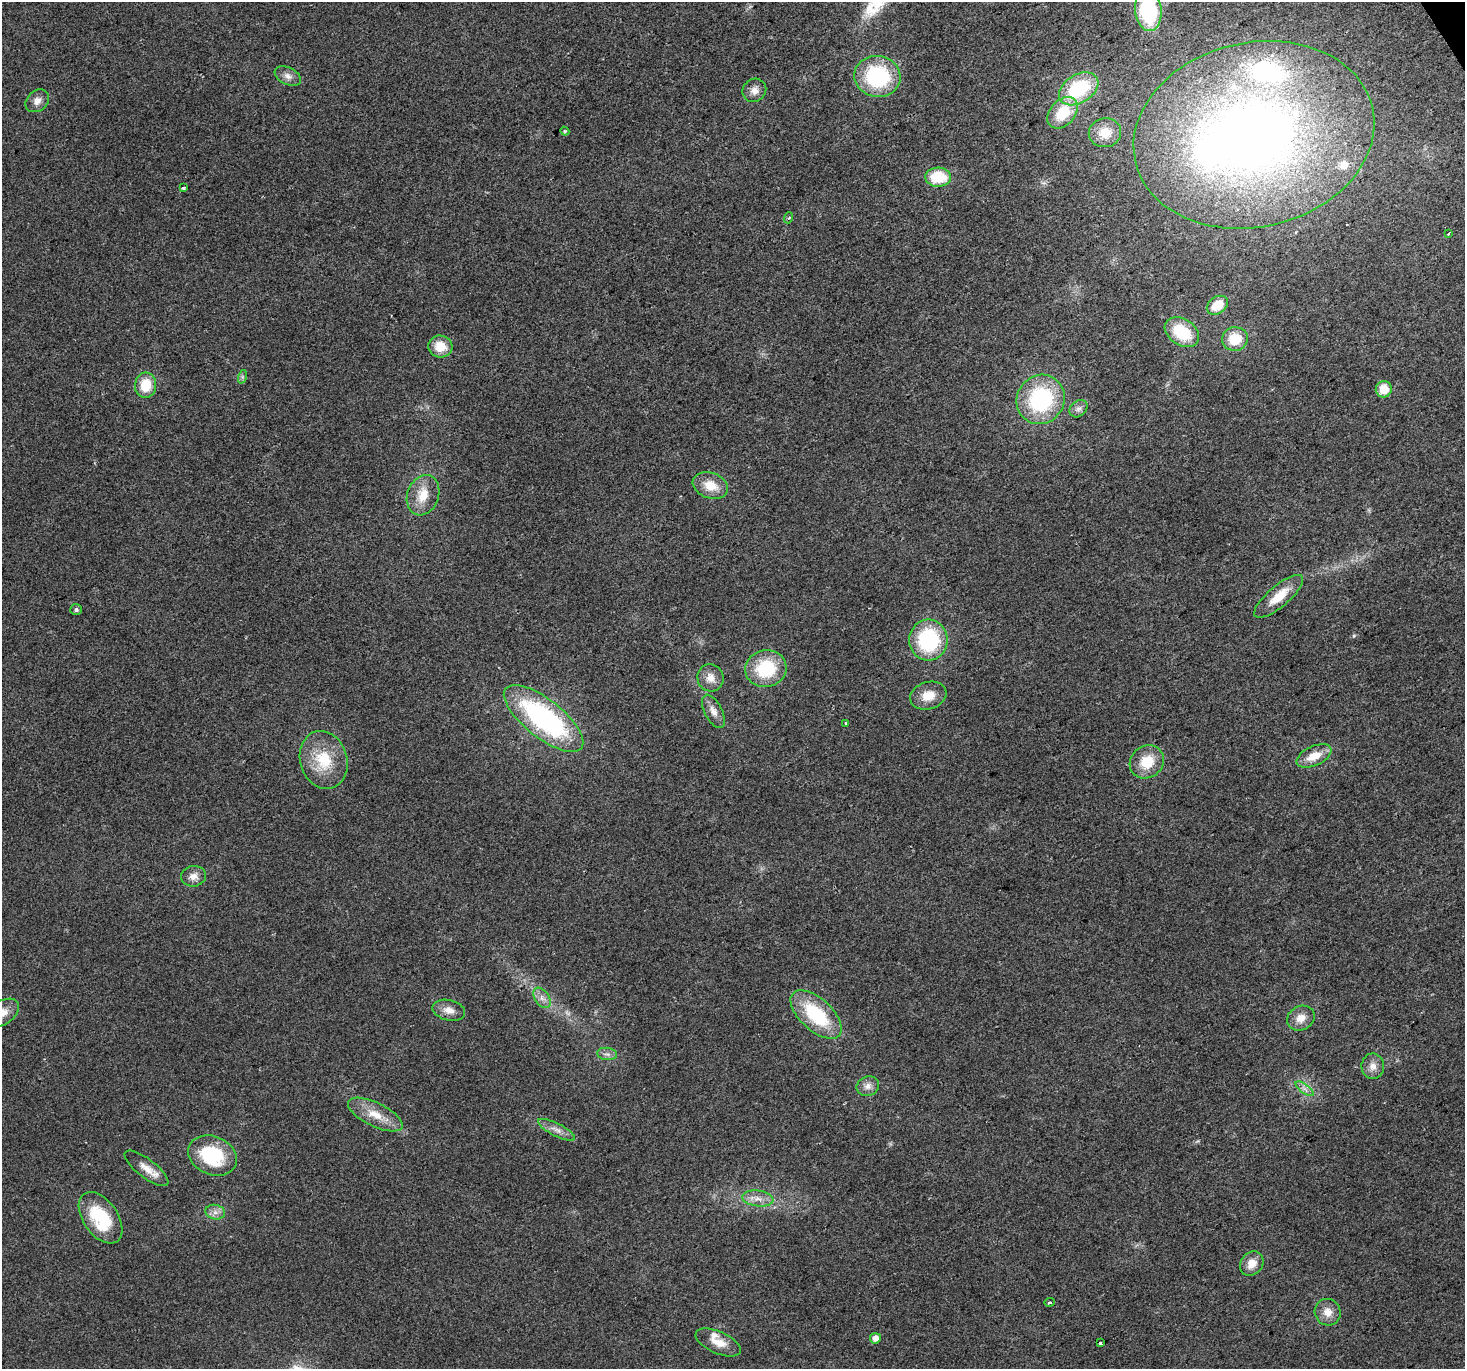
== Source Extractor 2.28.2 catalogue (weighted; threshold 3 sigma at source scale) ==
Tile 10 of 4 x 4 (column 2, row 3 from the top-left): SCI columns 1466-2928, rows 1542-2908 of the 5854 x 5756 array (HDU 1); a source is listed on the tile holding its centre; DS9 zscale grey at full resolution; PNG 1467 x 1371 px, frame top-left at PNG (2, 2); each listed source drawn as its Kron ellipse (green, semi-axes under 4 px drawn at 4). Shown black and unused: <1% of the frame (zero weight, under 2 of 3 exposures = <1% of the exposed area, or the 3 px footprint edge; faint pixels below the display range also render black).
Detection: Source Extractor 2.28.2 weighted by HDU 2 'WHT'; one run over the whole footprint, this tile lists its part. Background 0.0237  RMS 0.0063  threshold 0.0281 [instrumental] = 3 sigma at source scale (4.5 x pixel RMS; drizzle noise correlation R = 1.50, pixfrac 1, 0.0396/0.0396 arcsec/px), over >= 5 px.
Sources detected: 66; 1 too faint to see at this stretch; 1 inside a brighter object's white glare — neither listed nor drawn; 4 inside a brighter listed object's ellipse — not listed separately; the other 60 listed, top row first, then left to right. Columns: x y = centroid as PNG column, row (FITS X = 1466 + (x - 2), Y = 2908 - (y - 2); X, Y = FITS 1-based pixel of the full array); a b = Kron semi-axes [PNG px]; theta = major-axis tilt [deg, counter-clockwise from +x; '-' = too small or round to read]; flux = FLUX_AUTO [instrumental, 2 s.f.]
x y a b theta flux
1148 10 21 13 -84 57
288 76 14 8 -27 3.9
877 76 23 20 -9 58
1079 89 21 14 32 41
754 90 12 11 - 4.8
37 101 13 10 42 4.7
1063 113 18 12 47 21
565 131 4 4 - 0.88
1105 133 16 14 10 11
1254 135 122 92 13 560
938 177 13 9 2 23
183 188 4 3 - 1.1
788 218 5 3 - 0.8
1449 234 3 3 - 3.1
1217 305 11 8 36 13
1182 332 18 13 -33 24
1235 339 13 12 - 16
440 346 12 11 - 12
242 377 7 4 72 1.1
146 385 12 10 85 16
1384 389 8 8 - 11
1041 399 25 23 55 67
1078 409 10 7 43 2.8
710 486 18 12 -19 12
423 495 21 15 69 13
1279 596 31 10 40 14
76 609 6 5 - 1.7
928 640 20 19 - 56
766 669 21 18 12 34
710 678 14 13 - 6.7
928 696 18 13 17 10
713 711 18 8 -63 5.4
544 718 48 19 -38 120
846 723 3 3 - 2.5
1314 756 19 9 25 11
324 760 29 23 -73 25
1147 762 18 15 37 16
193 876 12 10 9 4.9
542 998 11 7 -55 3.6
449 1010 16 10 -14 6.1
2 1013 19 11 35 8.8
816 1014 31 16 -43 42
1301 1018 14 12 29 7
607 1054 10 6 -8 2.4
1373 1066 12 11 - 5.3
868 1086 11 9 21 4.1
1305 1089 11 4 -35 2.5
375 1115 30 12 -26 13
557 1130 20 6 -27 4.6
212 1156 25 19 -23 40
146 1168 26 9 -37 7.8
758 1198 16 8 -7 5.6
215 1212 10 7 -13 3.3
101 1218 29 17 -55 35
1252 1264 13 11 53 7.6
1049 1302 5 4 - 1.4
1328 1312 13 12 - 6.5
875 1338 5 5 - 5
718 1342 24 11 -24 9.3
1100 1343 3 3 - 6
Isophote crosses this tile's border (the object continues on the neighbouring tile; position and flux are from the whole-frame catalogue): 2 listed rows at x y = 1148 10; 2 1013